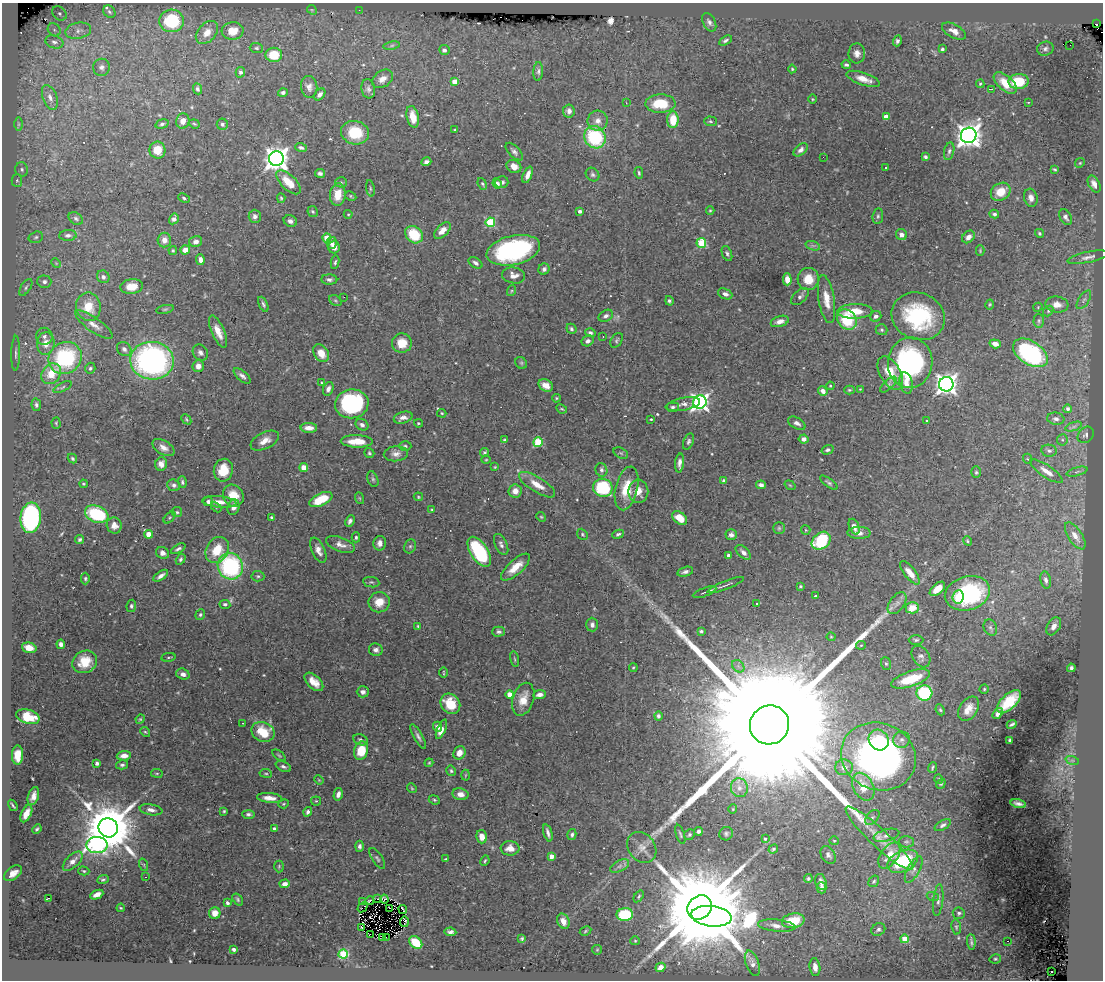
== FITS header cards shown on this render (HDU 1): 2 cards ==
NAXIS1  =                 1101
NAXIS2  =                  978

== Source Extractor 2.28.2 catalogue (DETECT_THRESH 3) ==
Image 1101 x 978 px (HDU 1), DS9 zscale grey, 1 PNG px = 1 image px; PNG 1105 x 982 px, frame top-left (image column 1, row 978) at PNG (2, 3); each listed source drawn as its Kron ellipse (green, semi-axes under 4 px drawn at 4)
Background 0.817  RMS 0.021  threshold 0.0634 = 3 sigma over >= 5 px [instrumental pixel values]
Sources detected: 535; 4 with non-positive FLUX_AUTO (blend fragments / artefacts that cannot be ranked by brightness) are neither listed nor drawn; of the other 531, the 500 brightest by FLUX_AUTO listed and drawn (31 fainter detections omitted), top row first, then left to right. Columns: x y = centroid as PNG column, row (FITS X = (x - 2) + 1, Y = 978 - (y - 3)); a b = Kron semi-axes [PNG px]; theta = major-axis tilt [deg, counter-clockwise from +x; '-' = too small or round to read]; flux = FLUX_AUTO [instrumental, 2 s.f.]
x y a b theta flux
312 10 5 4 - 1.4
359 10 2 2 - 72
109 12 7 5 -46 2.4
59 13 8 6 -45 5.3
172 21 12 11 - 77
709 22 10 6 -61 5.1
1097 24 2 2 - 8.2
54 30 7 6 - 4
78 31 13 8 11 9.4
233 31 11 9 4 22
954 31 13 6 -29 11
207 32 13 9 48 13
725 41 7 4 32 3.2
897 41 5 4 - 3.9
54 42 9 6 -18 5.9
1070 45 2 2 - 11
392 46 8 4 9 3
256 48 6 5 - 2.6
942 49 4 3 - 2.5
1045 49 8 7 - 4.4
444 50 5 5 - 5.4
857 53 10 8 -87 8.5
274 55 8 7 - 35
846 65 5 3 - 3.3
102 67 8 8 - 6.3
792 69 4 4 - 1.7
538 71 9 5 86 3.9
240 72 5 4 - 3.6
382 79 11 8 36 10
863 79 17 6 -19 16
1019 81 10 7 3 50
455 82 4 4 - 18
1005 83 14 7 -40 27
980 84 4 4 - 1.9
309 87 11 8 -83 7.8
197 89 5 4 - 3.9
368 89 9 7 -80 4.8
991 89 3 2 - 1.8
283 93 5 4 - 3.7
320 94 7 4 52 5.3
50 97 13 7 -69 8.3
812 99 5 3 - 1.4
1028 102 3 2 - 1.9
626 103 3 2 - 2.6
660 104 15 9 1 45
569 111 6 5 - 6.9
413 117 11 6 -77 20
886 117 4 4 - 19
673 120 8 5 88 35
183 121 8 6 77 9.9
598 121 10 10 - 11
710 121 6 4 -3 2.3
18 124 7 4 90 2.8
162 124 7 4 16 3.2
194 124 5 4 - 1.9
222 124 5 5 - 3.2
455 130 3 3 - 1.8
355 133 14 11 -12 48
969 135 8 7 - 1400
595 137 11 10 - 110
301 148 6 3 -17 3.8
157 150 8 8 - 22
801 150 8 5 44 5.9
949 151 9 5 78 4.1
514 152 11 5 -45 4.5
823 157 2 2 - 1.8
925 157 4 3 - 3.4
276 159 7 7 - 1300
426 162 5 4 - 4.8
1080 163 5 4 - 1.8
514 167 8 6 -32 12
886 168 3 3 - 2
22 169 7 6 - 4
1054 169 4 3 - 1.7
320 173 5 4 - 3.8
639 173 6 3 -80 2.3
528 175 9 4 67 9
593 175 7 6 - 3.3
17 180 6 5 - 2.8
289 182 15 7 -43 27
341 182 6 5 - 2.3
502 182 7 6 - 5.3
497 183 5 4 - 3.3
482 184 6 4 -69 2
1094 184 9 5 -61 8.2
370 188 8 3 -81 2.1
1001 192 10 8 33 24
338 195 11 8 84 26
350 196 6 4 -28 1.9
184 198 6 4 -23 2.5
281 198 5 4 - 1.8
1031 198 9 6 -75 8.1
710 210 4 4 - 1.4
313 211 6 5 - 2.2
580 211 4 3 - 3.9
348 214 4 4 - 1.4
994 214 5 4 - 3.3
255 216 6 6 - 5.1
878 216 8 5 81 2.9
1066 217 8 5 -63 4.9
76 218 8 5 -33 3.7
174 219 6 4 59 5.7
290 221 7 5 -26 5.3
490 222 5 5 - 84
442 231 10 5 45 16
1039 233 5 4 - 2.2
68 235 8 5 4 5.3
414 235 10 7 -45 50
901 235 6 5 - 5.7
36 237 7 5 17 3.2
968 237 7 5 44 6.5
327 238 4 4 - 47
164 240 7 6 - 11
196 242 6 5 - 6.4
332 243 6 5 - 6.1
701 243 5 5 - 66
813 246 7 4 -19 3.2
334 247 6 5 - 9.8
173 250 4 3 - 1.9
185 250 5 4 - 13
513 250 27 14 13 240
980 251 5 4 - 1.5
727 253 8 5 -68 3.3
1088 257 21 5 12 7.7
200 260 5 4 - 6.5
335 262 7 4 81 3
56 263 5 4 - 1.5
475 263 7 5 -32 4.4
544 269 6 5 - 4.2
513 275 11 8 -10 9.8
103 277 6 6 - 5.4
329 279 8 5 -2 4.3
787 279 6 4 -89 13
808 279 11 10 - 25
44 282 7 6 - 4.5
26 287 9 5 58 3.7
132 287 11 7 5 19
511 291 5 3 - 1.6
725 294 7 5 -23 5.3
800 296 10 6 45 5.1
344 297 3 2 - 1.4
826 299 24 8 -81 20
1084 300 10 5 57 4.1
335 301 7 5 -35 2.1
669 301 5 4 - 2.8
263 304 8 4 -65 2.9
990 304 5 4 - 1.8
1057 305 11 8 -6 12
88 307 14 12 -81 34
1038 307 5 4 - 1.4
165 309 9 4 11 2.3
855 311 17 7 2 30
1048 311 6 4 51 2.1
606 316 8 5 31 4.7
876 316 6 5 - 5
918 316 27 23 -22 140
847 320 11 9 -50 66
780 321 9 5 18 9.5
1039 321 7 5 88 2.7
94 325 22 7 -36 14
571 329 5 4 - 2.6
881 330 6 5 - 2.6
218 331 17 6 -66 16
590 333 5 4 - 3.4
44 336 8 8 - 6.2
603 336 3 2 - 1.6
617 340 8 5 57 3
588 341 6 5 - 5
46 343 11 8 83 15
402 343 10 9 - 21
995 344 6 4 -19 9.7
124 349 8 6 -44 5.3
16 353 17 4 89 5.2
200 353 9 7 -53 5.4
321 353 9 7 -57 16
1030 353 19 11 -33 200
65 358 17 15 35 150
152 361 22 19 -4 400
521 363 6 5 - 2.4
910 363 25 22 83 260
198 366 6 5 - 10
90 368 6 5 - 2.8
890 373 18 10 -60 37
51 374 11 9 55 30
242 376 10 5 -42 5.1
322 383 4 4 - 1.9
906 383 11 6 -78 11
946 384 7 7 - 920
546 385 8 5 -31 12
888 385 10 4 43 3.8
830 386 4 3 - 1.4
63 387 10 4 28 3.2
328 389 7 5 66 6.2
860 389 4 4 - 1.2
849 390 5 4 - 2.1
823 391 5 4 - 8.7
556 398 4 3 - 1.7
700 402 7 6 - 560
352 404 17 14 9 170
683 404 17 6 11 8.4
36 405 6 4 -77 3.5
673 407 6 5 - 3.2
562 409 6 3 -26 1.6
1067 409 4 4 - 4.5
442 413 4 3 - 1.8
403 418 9 5 16 7.7
186 419 6 4 -47 2.1
651 419 3 2 - 1.2
1056 419 8 6 -8 4.9
927 421 3 3 - 1.3
56 423 5 4 - 1.8
418 423 4 3 - 1.7
797 423 9 5 -29 5.8
362 425 7 5 -29 5
1074 426 9 4 19 3.4
309 428 8 5 -2 13
1086 435 9 7 46 4.5
804 439 5 4 - 6.5
505 440 4 3 - 2.7
1062 440 5 5 - 2.6
265 441 15 8 26 13
357 441 16 6 -1 24
688 441 8 5 67 3.7
538 442 5 4 - 74
405 446 6 4 -1 2.5
163 447 12 7 -30 8.8
827 450 6 4 18 3.5
1049 451 7 6 - 3.9
369 453 5 4 - 2
485 453 4 3 - 2.1
621 453 8 5 -25 2.4
396 454 12 7 4 8
72 459 5 4 - 2.3
1028 459 5 3 - 1.4
486 460 5 3 - 1.4
680 463 9 4 85 6.7
161 464 7 6 - 11
495 467 4 3 - 1.5
304 468 4 4 - 29
223 470 11 9 77 27
601 470 7 6 - 4
1046 471 19 6 -34 12
976 472 6 5 - 2.3
1077 472 11 3 15 3.1
373 479 8 5 -69 2.9
724 481 4 4 - 7.8
182 482 6 4 -74 3
829 483 10 4 -37 3.3
83 484 4 3 - 1.7
174 485 6 5 - 4.2
537 485 21 7 -32 21
761 485 5 4 - 5.2
790 485 6 3 -36 1.3
603 488 10 9 - 89
627 488 22 11 76 37
515 491 6 6 - 11
638 491 12 10 90 16
233 496 11 10 - 25
418 497 5 4 - 1.5
359 498 6 4 -70 1.7
321 499 12 6 25 37
208 502 5 4 - 4.8
219 502 17 5 -5 12
216 507 6 4 -45 1.9
234 507 8 6 72 7.7
432 510 4 3 - 1.3
177 512 5 5 - 2.4
97 514 12 8 -21 110
272 517 4 3 - 3.1
541 517 5 4 - 1.7
31 518 15 10 83 240
170 518 7 4 45 2.3
680 518 8 5 -40 22
350 521 6 4 62 4.4
114 525 8 7 - 9.7
854 527 8 5 -67 8.6
779 528 6 6 - 2.5
806 530 5 4 - 1.6
859 533 11 6 -1 10
149 534 4 4 - 24
582 534 6 4 -48 2.2
618 534 6 4 24 3.5
731 535 6 5 - 5.1
1075 536 15 7 -57 14
356 537 5 4 - 2.5
80 539 4 4 - 2.9
821 541 10 8 41 88
967 541 5 4 - 1.8
380 543 7 6 - 7.7
501 544 11 6 -65 5.1
340 545 15 7 -21 9.1
410 546 7 5 67 2.7
178 549 8 4 29 3.5
217 550 14 11 60 35
318 550 13 6 -65 9.3
479 552 17 8 -57 120
743 552 9 5 -43 6.1
162 553 7 5 -24 6.8
729 555 4 3 - 5.9
181 559 6 4 58 3
230 566 13 12 - 170
515 567 18 7 42 23
685 572 8 4 15 4.2
910 573 14 5 -52 14
161 576 8 4 35 6
258 576 6 5 - 2.6
85 578 6 4 -90 2.2
1046 580 9 5 -79 4.6
371 582 8 5 -9 2.5
726 585 19 2 21 3.9
800 586 4 3 - 2
937 589 9 5 40 19
705 592 12 2 19 2.7
967 593 23 17 17 160
816 596 3 3 - 2.6
958 597 7 6 - 14
379 602 10 10 - 21
757 603 4 3 - 1.9
897 603 12 7 53 7.6
225 604 5 4 - 3.4
131 606 6 5 - 2.7
912 608 7 6 - 25
200 615 5 4 - 2.4
592 625 7 6 - 5.1
418 626 3 3 - 1.6
1054 626 10 6 58 8.6
990 628 8 6 -64 3.7
701 631 4 3 - 2.6
499 632 6 5 - 3.2
831 637 4 4 - 1.5
916 640 7 5 1 2.9
61 644 4 4 - 5.5
861 645 5 4 - 1.4
29 648 7 5 -15 14
376 650 7 6 - 5.3
921 656 11 8 -57 6.2
169 657 7 3 9 1.8
515 659 8 3 -79 1.8
85 662 13 11 28 29
886 664 6 5 - 2.7
738 666 7 5 -46 4.5
633 667 4 3 - 1.5
1071 668 4 3 - 3.8
444 673 5 2 - 1.5
183 674 7 5 -21 6.6
911 679 20 7 18 55
314 682 11 6 -44 15
984 689 4 4 - 1.9
363 692 6 5 - 6.4
924 693 8 7 - 140
510 694 4 4 - 19
540 695 6 4 8 7.5
523 699 17 10 73 20
1009 702 15 7 43 57
450 704 11 9 -48 37
969 709 13 9 56 16
940 710 6 4 -66 2.2
998 714 6 4 53 5.2
658 716 4 4 - 3.3
28 717 12 7 -16 41
140 719 5 4 - 1.7
243 723 3 2 - 1.9
1012 724 5 3 - 2.9
769 725 20 19 - 200000
438 727 5 4 - 10
441 729 10 4 66 9
145 732 5 4 - 1.8
263 732 12 9 -22 44
418 737 14 4 -61 5
361 740 7 5 -23 3.4
879 740 10 9 - 37
902 740 8 8 - 6.2
1010 740 3 3 - 2.8
361 751 9 7 74 34
459 753 7 6 - 13
18 755 9 5 89 27
279 755 8 4 -37 2
124 756 7 5 5 9.1
878 756 38 33 -23 600
1072 760 7 4 -18 2.7
97 763 4 3 - 4.1
429 763 4 3 - 1.4
122 765 6 4 15 3
283 766 8 4 -23 3.6
844 767 9 8 - 8
933 768 6 3 69 2
451 771 5 4 - 2.4
157 773 6 3 -7 1.6
266 773 6 3 -8 1.7
465 775 5 3 - 1.3
939 779 5 3 - 1.3
319 780 5 4 - 1.3
941 784 5 4 - 2.2
863 787 15 10 -62 27
412 788 5 4 - 1.7
739 788 9 8 - 8.9
338 794 6 4 76 6.5
460 794 8 6 -12 10
33 796 9 5 71 8.6
270 798 13 5 -5 13
434 800 6 4 -22 2
316 801 5 4 - 1.7
284 804 5 4 - 1.8
1018 804 8 3 -14 4.7
13 805 6 2 -56 2.3
733 809 4 4 - 1.4
151 810 11 5 -9 7.1
224 811 4 4 - 2
308 812 5 4 - 4
26 814 9 5 64 14
248 814 6 4 -1 3.9
872 817 9 5 45 3.7
943 825 9 4 31 3.7
108 828 10 9 - 9600
274 828 3 3 - 3
37 829 5 3 - 2.6
698 831 4 3 - 4.8
548 833 9 3 -73 5.1
572 834 5 4 - 3.3
680 834 10 3 -72 2.4
726 834 7 6 - 3.3
689 835 6 5 - 2.8
886 835 13 6 15 6.2
482 837 7 5 -75 13
879 838 45 9 -43 29
765 839 3 3 - 2.2
834 841 4 4 - 1.7
906 842 7 5 -1 3
97 845 10 8 0 280
360 846 5 4 - 4
642 847 17 13 -53 14
510 848 9 7 2 13
773 849 5 3 - 2.1
828 855 9 6 -57 4.8
551 856 4 4 - 14
889 856 14 8 54 22
377 858 12 5 -57 3.4
445 859 4 2 - 1.5
73 861 12 6 44 9.7
485 861 5 3 - 1.9
903 861 16 10 25 100
144 865 6 4 -72 1.9
279 866 6 5 - 1.8
620 866 10 5 27 5.5
914 870 14 6 61 7.6
84 871 5 4 - 1.7
13 873 10 6 37 11
146 877 2 2 - 2
103 879 6 4 23 2.4
808 879 4 4 - 2.4
874 881 6 5 - 2.4
821 882 8 5 -74 6.5
285 884 5 4 - 8.7
821 888 6 5 - 5
97 895 7 4 24 9.9
639 896 6 4 54 1.9
933 897 6 4 -19 2.2
49 898 3 2 - 22
238 899 6 4 -54 2.5
377 899 2 2 - 3
384 899 4 3 - 3.4
938 900 16 5 84 5.8
370 901 4 2 - 2.6
362 902 4 3 - 1.6
227 903 4 3 - 4
362 907 5 2 - 7.5
121 908 4 4 - 1.5
389 908 3 2 - 2.1
700 908 13 11 44 38000
403 909 4 2 - 2
215 913 6 5 - 12
959 913 6 5 - 3.3
625 915 8 6 2 70
711 916 20 10 -7 7900
563 921 8 6 -64 12
793 921 11 7 9 36
404 922 5 3 - 3.9
777 926 19 6 -6 10
362 927 3 2 - 5.7
956 927 7 5 -82 2.5
878 929 7 6 - 3.7
585 931 6 4 29 2
450 932 6 4 -9 4.4
370 934 2 2 - 1000
382 937 2 2 - 320
386 937 3 2 - 3
522 939 4 3 - 2.2
904 939 4 4 - 36
635 941 4 4 - 1.6
1008 941 3 2 - 23
971 942 8 2 -86 2.8
416 943 7 5 -41 39
234 949 3 3 - 4.9
597 950 5 4 - 1.6
343 954 4 4 - 90
995 959 6 4 12 2
752 963 13 6 -71 7.8
660 967 5 4 - 8.6
815 967 9 5 -83 11
1051 972 3 2 - 3.1
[31 fainter detections neither listed nor drawn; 4 non-positive-flux detections neither listed nor drawn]